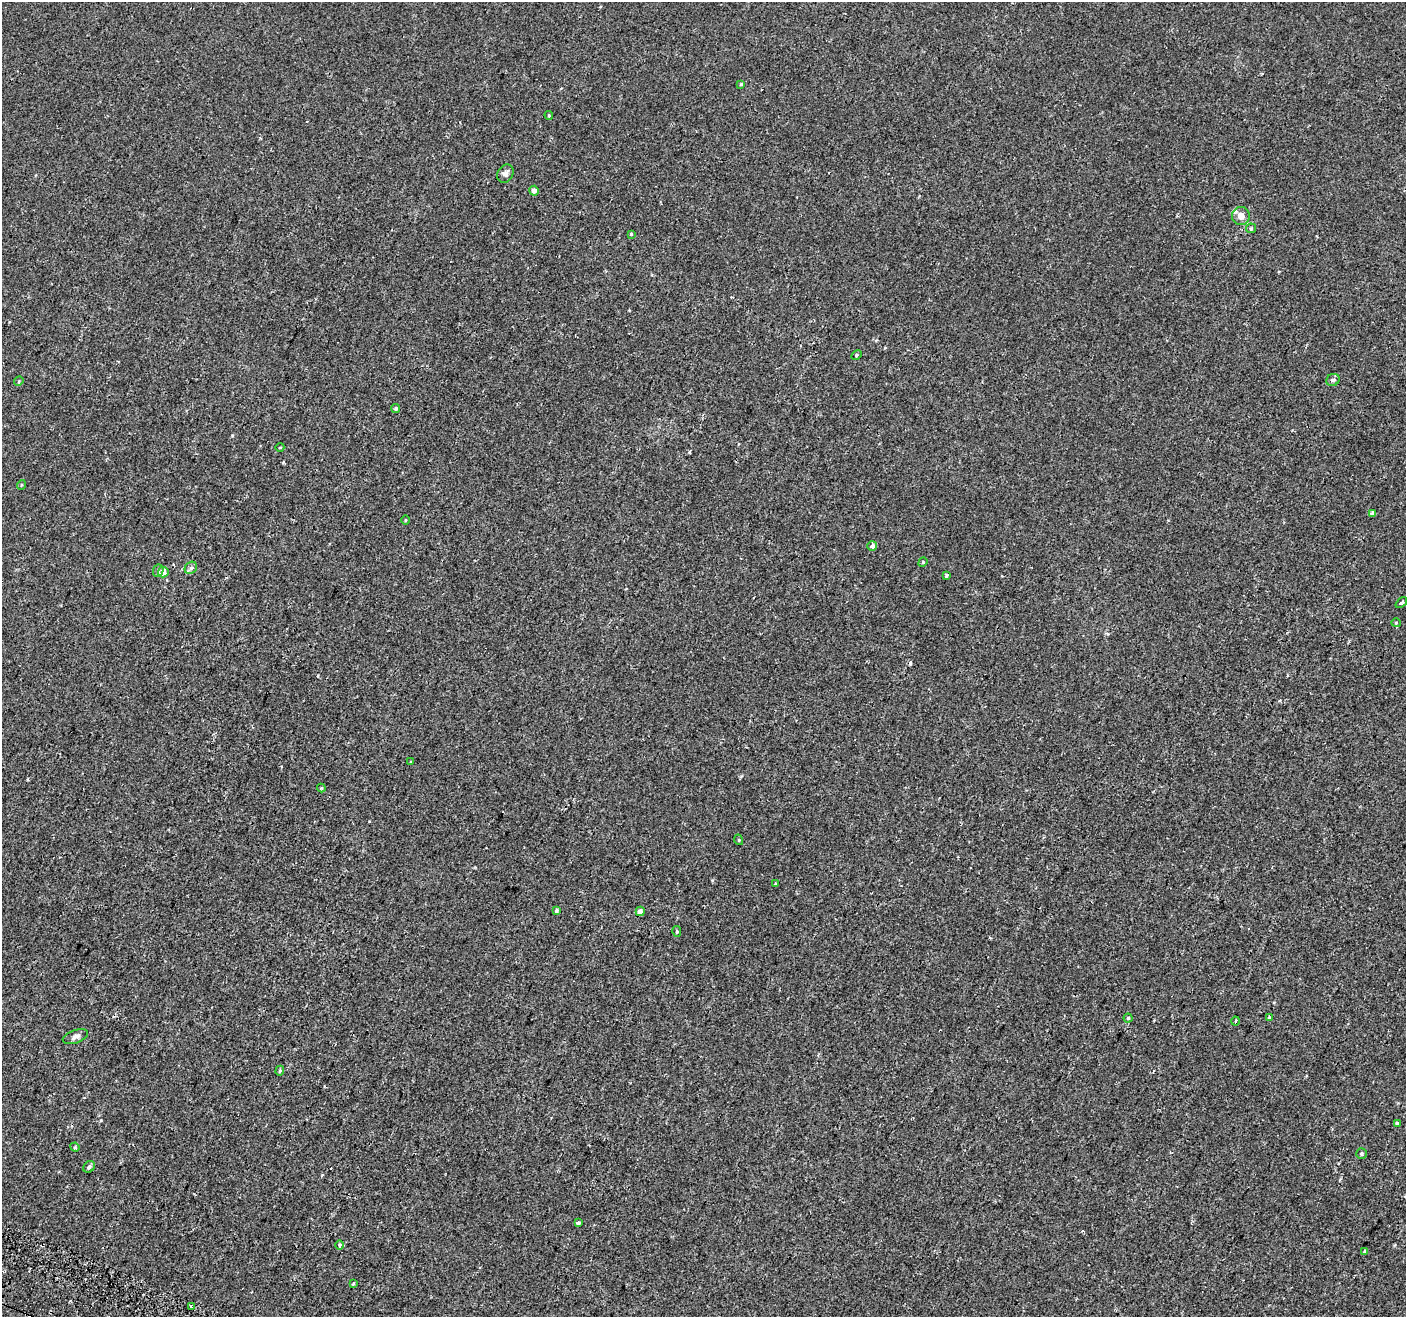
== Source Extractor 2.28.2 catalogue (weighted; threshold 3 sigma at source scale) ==
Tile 7 of 4 x 4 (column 3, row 2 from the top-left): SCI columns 2861-4264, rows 2887-4201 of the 5713 x 5842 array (HDU 1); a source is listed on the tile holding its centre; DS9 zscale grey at full resolution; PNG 1408 x 1319 px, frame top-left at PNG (2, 2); each listed source drawn as its Kron ellipse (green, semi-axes under 4 px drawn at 4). Shown black and unused: <1% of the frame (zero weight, under 2 of 3 exposures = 3% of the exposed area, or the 3 px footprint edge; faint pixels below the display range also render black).
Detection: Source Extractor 2.28.2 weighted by HDU 2 'WHT'; one run over the whole footprint, this tile lists its part. Background 9.13e-04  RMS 0.0031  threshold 0.0138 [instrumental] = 3 sigma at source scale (4.5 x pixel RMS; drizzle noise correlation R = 1.50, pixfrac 1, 0.0396/0.0396 arcsec/px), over >= 5 px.
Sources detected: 49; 5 cosmic-ray / hot-pixel residue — neither listed nor drawn; the other 44 listed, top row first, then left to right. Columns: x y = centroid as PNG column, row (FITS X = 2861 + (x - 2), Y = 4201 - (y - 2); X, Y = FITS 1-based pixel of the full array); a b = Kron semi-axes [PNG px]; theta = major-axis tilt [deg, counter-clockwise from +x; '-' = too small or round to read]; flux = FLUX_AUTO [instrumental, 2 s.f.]
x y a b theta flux
741 84 4 3 - 0.27
549 115 4 4 - 0.28
505 174 9 7 57 1.1
534 191 5 4 - 1.3
1241 216 9 9 - 2.3
1251 228 5 5 - 0.36
631 234 4 4 - 0.29
856 355 5 4 - 0.34
1333 380 7 6 - 0.92
19 381 5 4 - 0.31
396 409 4 4 - 0.56
280 447 4 3 - 0.21
21 485 5 3 - 0.23
1372 513 3 3 - 1.6
406 520 5 3 - 0.24
872 546 5 5 - 1.2
923 562 5 4 - 0.28
191 568 7 5 41 0.75
158 571 6 5 - 0.6
163 572 5 5 - 2.5
947 575 4 3 - 4.1
1401 603 7 3 41 0.52
1396 623 5 4 - 0.29
411 762 3 2 - 0.38
321 788 4 4 - 0.41
739 840 5 3 - 0.27
775 884 3 3 - 0.44
556 911 4 3 - 0.4
640 911 5 4 - 1.6
677 932 5 4 - 0.32
1269 1017 4 4 - 0.27
1128 1018 4 4 - 0.38
1236 1021 4 3 - 0.29
75 1037 13 6 19 1.3
280 1071 5 4 - 0.36
1398 1123 4 3 - 2
75 1147 5 4 - 0.34
1361 1153 5 5 - 0.53
89 1167 6 5 - 0.79
578 1223 3 3 - 2
340 1245 5 3 - 0.32
1364 1251 4 3 - 0.35
353 1283 3 3 - 0.52
191 1306 4 3 - 0.7